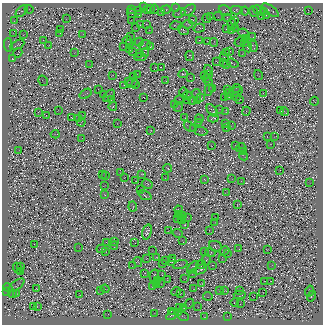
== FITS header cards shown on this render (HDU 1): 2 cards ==
NAXIS1  =                  321
NAXIS2  =                  322

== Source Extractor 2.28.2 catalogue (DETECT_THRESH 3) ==
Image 321 x 322 px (HDU 1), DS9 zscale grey, 1 PNG px = 1 image px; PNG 325 x 326 px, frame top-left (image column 1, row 322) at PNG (2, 3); each listed source drawn as its Kron ellipse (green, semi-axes under 4 px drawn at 4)
Background 162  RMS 0.002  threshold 0.0059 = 3 sigma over >= 5 px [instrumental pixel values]
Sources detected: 603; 309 with non-positive FLUX_AUTO (blend fragments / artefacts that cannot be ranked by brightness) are neither listed nor drawn; the other 294 listed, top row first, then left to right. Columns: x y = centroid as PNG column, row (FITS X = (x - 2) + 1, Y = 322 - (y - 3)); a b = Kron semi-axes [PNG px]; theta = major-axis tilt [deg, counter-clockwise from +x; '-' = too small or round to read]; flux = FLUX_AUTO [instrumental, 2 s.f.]
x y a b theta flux
143 7 3 2 - 42
151 8 4 3 - 250
176 8 3 2 - 93
29 9 4 2 - 95
148 9 4 2 - 29
154 9 5 3 - 68
131 10 4 3 - 210
139 10 4 3 - 43
166 10 5 3 - 93
188 10 8 4 32 96
236 10 6 4 0 48
258 10 4 2 - 19
270 10 10 4 -36 52
22 11 7 2 44 99
226 11 7 4 -27 130
245 11 4 2 - 21
253 11 5 3 - 180
308 11 3 2 - 140
264 12 3 2 - 78
132 13 5 2 - 120
161 13 3 3 - 18
179 13 6 2 27 3.7
138 14 3 2 - 81
266 15 2 2 - 45
262 16 4 2 - 87
211 17 3 2 - 52
218 17 5 2 - 21
227 17 3 2 - 38
207 18 4 2 - 160
66 19 3 2 - 74
192 20 3 2 - 51
15 21 3 2 - 2.2
131 21 3 2 - 51
234 21 3 2 - 41
146 24 3 2 - 17
188 24 5 3 - 25
232 24 6 3 -71 130
140 25 3 2 - 57
176 26 6 3 2 110
135 28 4 2 - 27
199 28 6 2 16 14
226 29 3 2 - 34
235 29 3 2 - 32
61 30 3 2 - 5.6
149 30 2 2 - 55
183 30 6 3 -36 170
231 31 3 2 - 72
60 33 2 2 - 11
244 33 5 2 - 130
13 34 4 2 - 62
83 34 3 2 - 81
23 35 2 2 - 49
130 36 2 2 - 45
252 37 3 2 - 49
246 38 3 3 - 59
43 40 3 2 - 50
127 40 4 2 - 120
199 40 3 2 - 14
207 41 2 2 - 13
139 42 4 3 - 53
240 42 5 2 - 100
214 43 4 2 - 66
244 43 3 2 - 120
129 44 4 2 - 82
8 45 7 4 -87 72
17 45 7 3 27 120
49 45 3 2 - 44
145 45 6 5 - 79
123 46 2 2 - 45
253 46 6 3 -70 110
150 47 3 2 - 71
247 47 5 3 - 180
129 50 3 2 - 74
132 51 3 2 - 110
230 51 2 2 - 44
75 52 2 2 - 59
18 53 5 2 - 26
140 53 2 2 - 38
145 53 4 2 - 120
226 53 2 2 - 49
243 54 3 2 - 4.9
190 56 5 3 - 24
140 57 6 3 0 210
224 57 5 2 - 38
12 59 3 2 - 99
217 61 3 2 - 2.5
223 62 2 2 - 90
233 63 6 2 -19 36
89 64 3 2 - 4.7
227 65 3 2 - 8.8
155 68 4 2 - 12
161 68 4 2 - 41
208 70 5 4 - 270
137 74 2 2 - 32
183 74 5 3 - 100
208 74 3 2 - 26
112 75 3 2 - 34
258 75 5 2 - 16
133 76 2 2 - 51
204 76 2 2 - 57
191 78 2 2 - 7.7
207 78 2 2 - 70
43 81 5 2 - 54
128 81 3 2 - 62
166 81 3 2 - 89
208 82 3 2 - 40
132 83 6 2 31 73
135 84 3 2 - 81
124 85 2 2 - 91
236 88 4 2 - 17
99 89 3 2 - 68
212 89 3 2 - 120
209 90 6 2 70 48
227 90 3 2 - 11
183 92 5 2 - 110
235 92 8 2 24 51
229 93 2 2 - 55
263 93 2 2 - 72
86 94 6 3 34 5.4
104 94 3 2 - 120
196 94 4 2 - 36
109 96 7 4 48 71
188 96 5 2 - 130
236 96 2 2 - 44
143 97 3 2 - 84
229 97 3 2 - 4.1
201 98 4 3 - 19
224 98 2 2 - 140
240 99 2 2 - 110
111 100 3 2 - 67
179 100 5 2 - 6.7
188 100 3 2 - 56
192 101 4 2 - 47
197 101 3 2 - 34
314 101 4 2 - 42
175 104 2 2 - 24
113 106 4 2 - 68
178 107 5 2 - 27
219 109 2 2 - 39
58 110 2 2 - 40
212 110 7 3 -50 120
226 111 3 2 - 7.7
246 111 5 2 - 20
281 111 2 2 - 17
38 112 3 2 - 110
285 112 4 2 - 45
46 116 3 2 - 14
82 116 2 2 - 72
72 118 3 2 - 150
78 118 3 2 - 19
185 118 2 2 - 43
213 118 5 3 - 210
199 119 4 3 - 5
81 122 4 2 - 42
198 122 3 2 - 52
117 123 2 2 - 49
225 124 3 2 - 4.7
231 126 2 2 - 38
190 127 7 2 -33 11
194 128 3 2 - 46
227 128 3 2 - 29
150 131 3 2 - 130
201 131 7 3 -6 60
55 134 4 2 - 0.11
267 137 2 2 - 33
275 137 4 2 - 62
81 139 2 2 - 55
270 144 3 2 - 23
235 145 3 2 - 70
211 146 3 2 - 44
241 147 5 2 - 79
19 150 2 2 - 47
244 151 4 2 - 38
244 156 4 2 - 24
167 168 4 2 - 160
280 170 2 2 - 55
120 173 3 2 - 48
102 174 3 2 - 61
142 174 4 3 - 170
105 176 2 2 - 51
124 177 2 2 - 41
166 178 4 2 - 11
204 179 3 2 - 160
232 179 2 2 - 59
136 181 2 2 - 90
241 181 3 2 - 54
310 183 2 2 - 33
147 184 5 4 - 58
104 186 3 2 - 28
141 190 3 2 - 130
226 193 3 2 - 49
105 194 4 2 - 67
145 195 7 3 -23 49
238 205 4 2 - 100
133 206 5 3 - 10
179 210 4 2 - 72
179 214 3 2 - 100
182 216 4 2 - 37
187 218 3 2 - 2.3
216 218 3 2 - 130
177 219 3 2 - 59
182 220 4 2 - 70
214 223 3 2 - 59
185 225 3 2 - 160
210 230 4 2 - 23
168 231 2 2 - 120
147 232 7 4 73 82
178 233 5 2 - 110
183 241 4 2 - 9.4
107 242 3 2 - 19
115 242 2 2 - 21
135 243 2 2 - 37
34 244 2 2 - 89
114 246 4 2 - 21
215 246 6 5 - 49
79 247 4 2 - 43
102 249 5 2 - 82
239 249 2 2 - 73
267 249 3 2 - 70
152 251 2 2 - 41
224 251 5 2 - 3.9
106 252 2 2 - 2.1
205 252 2 2 - 28
210 252 5 4 - 34
227 253 2 2 - 41
156 257 4 3 - 120
146 258 3 2 - 34
173 258 2 2 - 65
222 259 3 2 - 14
206 260 5 3 - 22
165 261 3 2 - 75
138 262 5 3 - 100
171 262 3 2 - 19
163 263 3 2 - 32
133 265 3 2 - 3.6
180 265 7 2 18 25
201 265 5 3 - 35
212 265 2 2 - 75
272 265 2 2 - 46
21 267 3 2 - 65
193 267 7 4 50 140
17 268 5 2 - 5
200 270 7 2 23 170
21 272 3 2 - 11
145 273 3 2 - 82
162 274 4 2 - 27
192 274 2 2 - 28
154 275 6 3 70 36
167 279 3 2 - 0.9
185 279 2 2 - 68
157 281 3 2 - 21
264 281 2 2 - 72
271 281 2 2 - 22
161 284 3 2 - 25
202 284 3 3 - 35
17 285 9 3 37 1.3
157 285 2 2 - 27
8 287 5 2 - 180
152 287 3 2 - 120
36 289 3 2 - 96
105 289 4 2 - 84
194 289 3 2 - 7.3
100 290 3 3 - 40
219 290 3 2 - 45
6 291 3 2 - 16
224 291 4 3 - 58
240 291 3 2 - 73
309 291 5 3 - 120
176 292 5 2 - 26
181 293 2 2 - 37
263 293 2 2 - 54
13 294 4 3 - 210
16 294 3 3 - 49
80 295 2 2 - 46
240 295 6 3 -3 26
208 296 5 2 - 58
311 296 5 3 - 95
253 297 2 2 - 17
235 303 4 2 - 82
189 304 5 2 - 35
240 304 2 2 - 76
37 306 3 2 - 63
33 307 2 2 - 4.5
183 307 4 3 - 16
198 307 2 2 - 54
180 308 3 2 - 33
171 311 2 2 - 64
178 312 3 2 - 110
108 314 4 2 - 29
154 314 3 2 - 54
172 315 7 2 32 220
183 316 6 3 -26 2.6
227 316 3 2 - 6.3
205 317 3 2 - 86
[309 non-positive-flux detections neither listed nor drawn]